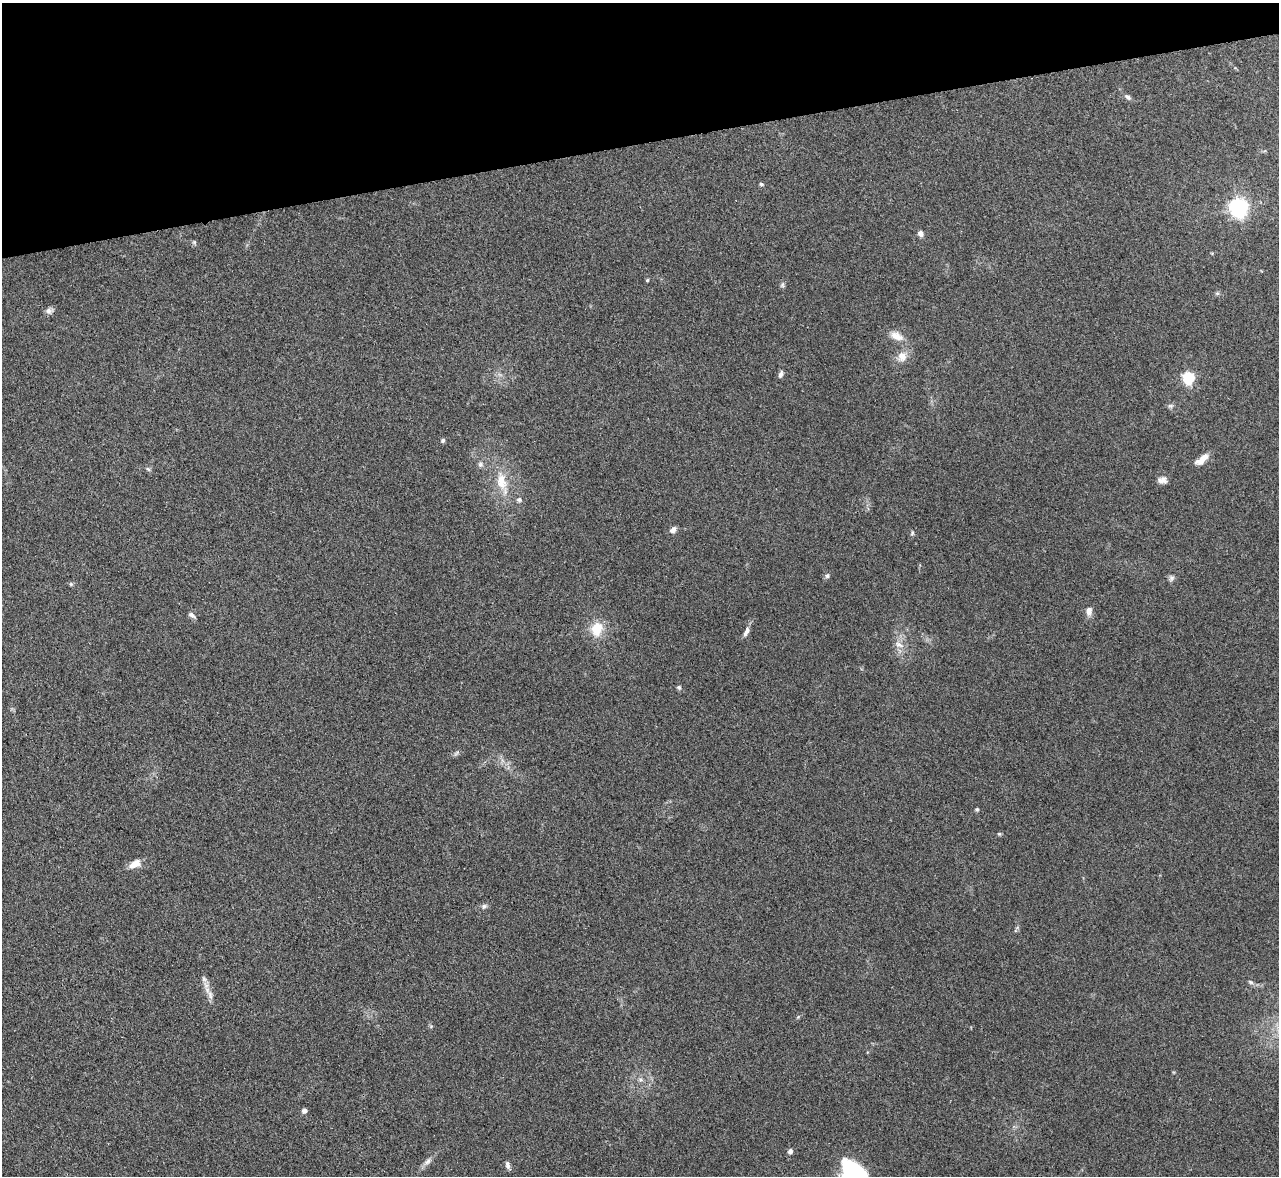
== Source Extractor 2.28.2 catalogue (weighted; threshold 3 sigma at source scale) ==
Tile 3 of 4 x 4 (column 3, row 1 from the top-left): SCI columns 2565-3841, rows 3668-4841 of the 5127 x 5108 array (HDU 1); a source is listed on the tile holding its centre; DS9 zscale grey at full resolution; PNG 1281 x 1178 px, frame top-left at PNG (2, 3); no overlay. Shown black and unused: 12% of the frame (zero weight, under 3 of 4 exposures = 1% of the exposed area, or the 3 px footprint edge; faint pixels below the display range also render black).
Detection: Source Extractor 2.28.2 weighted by HDU 2 'WHT'; one run over the whole footprint, this tile lists its part. Background 0.334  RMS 0.0099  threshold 0.0443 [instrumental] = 3 sigma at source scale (4.5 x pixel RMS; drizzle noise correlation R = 1.50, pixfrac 1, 0.05/0.05 arcsec/px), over >= 5 px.
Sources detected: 46; all 46 listed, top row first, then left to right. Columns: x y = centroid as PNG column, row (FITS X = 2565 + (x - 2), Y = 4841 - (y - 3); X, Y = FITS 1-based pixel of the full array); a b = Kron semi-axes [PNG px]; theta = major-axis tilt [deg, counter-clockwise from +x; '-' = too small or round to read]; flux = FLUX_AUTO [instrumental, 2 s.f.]
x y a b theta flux
1128 97 9 5 -35 2.8
761 184 5 4 - 1.6
1239 207 7 6 - 460
920 233 7 6 - 3.7
194 242 6 5 - 1.5
647 280 5 4 - 1
782 285 8 5 62 1.9
1217 293 6 5 - 1.6
49 311 10 8 5 3.6
896 336 19 10 -23 10
902 356 15 12 77 9.9
780 374 8 5 74 3.1
1188 378 6 5 - 110
1170 406 8 5 -19 2.2
443 440 6 5 - 1.9
1202 459 17 7 41 9.8
480 464 8 7 - 2.8
148 469 7 4 -44 1.6
1162 480 12 8 -3 4.9
501 482 25 15 -80 22
519 500 7 6 - 2.2
673 530 9 6 48 3.8
912 533 7 5 78 1.5
827 576 6 6 - 2.4
1171 578 9 6 62 2.7
71 584 6 5 - 1.4
1089 611 10 7 84 6
192 615 10 5 -35 3.1
597 629 18 14 75 19
746 632 14 6 64 4.5
899 645 14 7 -27 5.9
679 687 6 6 - 1.7
456 753 9 3 45 1.6
977 809 5 4 - 1.3
999 834 5 5 - 1.2
135 864 14 8 32 9.6
484 906 7 5 75 2.3
204 979 9 5 -60 3
1251 982 8 5 -27 2.1
210 995 10 6 -65 4.2
641 1080 6 6 - 2.2
304 1111 7 6 - 2.8
790 1151 7 6 - 2.5
427 1161 12 6 48 4.5
508 1165 10 5 -79 3.2
859 1170 31 9 -38 31
Isophote crosses this tile's border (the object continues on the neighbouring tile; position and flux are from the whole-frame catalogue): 1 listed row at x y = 859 1170